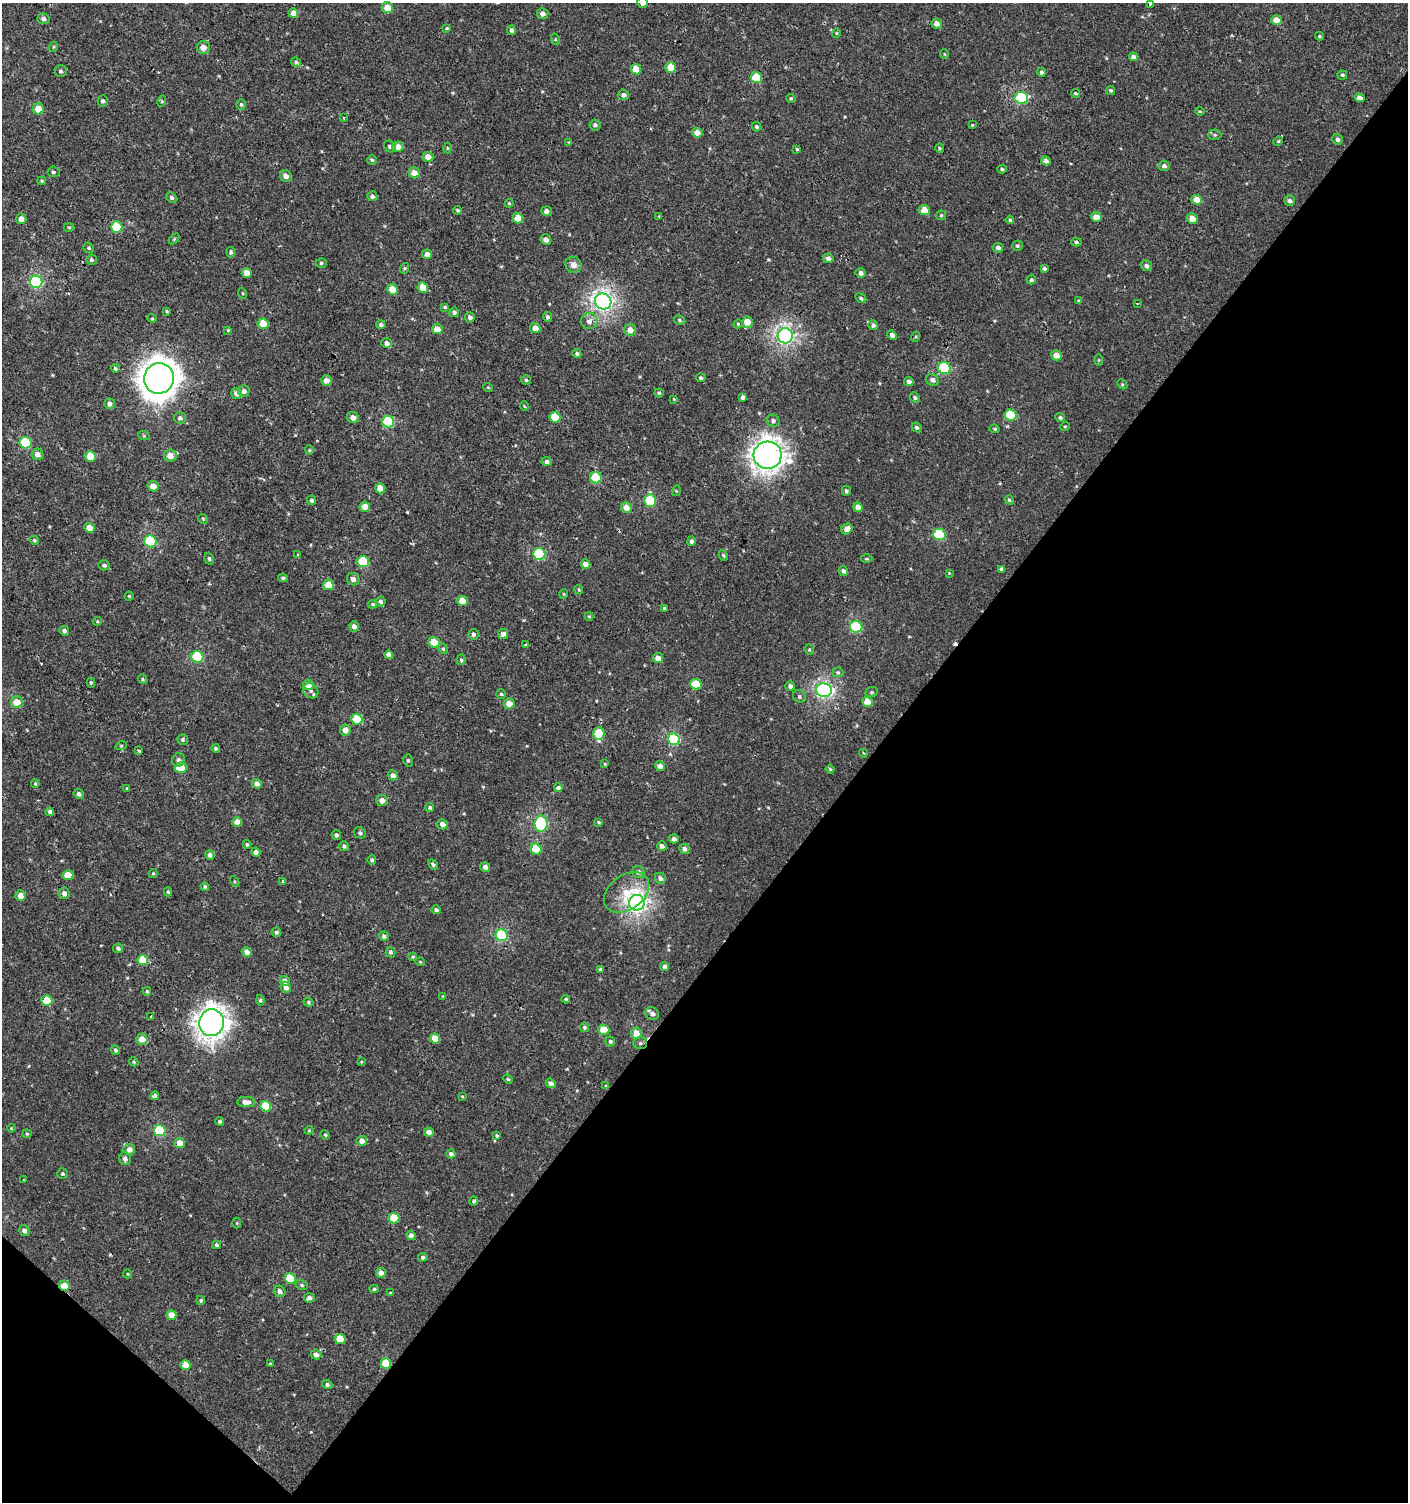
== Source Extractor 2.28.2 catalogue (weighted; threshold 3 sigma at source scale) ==
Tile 15 of 4 x 4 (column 3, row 4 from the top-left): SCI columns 2981-4386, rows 39-1538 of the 6060 x 6037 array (HDU 1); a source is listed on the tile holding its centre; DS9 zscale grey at full resolution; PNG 1410 x 1504 px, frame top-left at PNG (2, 3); each listed source drawn as its Kron ellipse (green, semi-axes under 4 px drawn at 4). Shown black and unused: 40% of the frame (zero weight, under 2 of 3 exposures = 2% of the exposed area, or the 3 px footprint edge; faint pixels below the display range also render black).
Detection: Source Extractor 2.28.2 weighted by HDU 2 'WHT'; one run over the whole footprint, this tile lists its part. Background 6.77e-04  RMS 0.0025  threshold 0.0114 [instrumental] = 3 sigma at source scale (4.5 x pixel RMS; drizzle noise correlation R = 1.50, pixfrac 1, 0.0396/0.0396 arcsec/px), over >= 5 px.
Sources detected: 364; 3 cosmic-ray / hot-pixel residue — neither listed nor drawn; the other 361 listed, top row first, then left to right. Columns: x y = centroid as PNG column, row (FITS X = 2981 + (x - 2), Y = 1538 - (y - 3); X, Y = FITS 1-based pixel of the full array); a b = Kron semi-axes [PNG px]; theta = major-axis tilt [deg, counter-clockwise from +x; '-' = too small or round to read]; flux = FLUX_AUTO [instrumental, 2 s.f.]
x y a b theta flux
643 3 5 5 - 1.5
1150 4 3 3 - 5.1
387 8 5 5 - 3.2
293 13 5 4 - 2.1
543 14 5 5 - 1.2
43 19 6 5 - 0.78
1277 20 5 5 - 3.4
937 24 5 5 - 1.5
447 28 4 3 - 0.27
512 30 5 4 - 0.68
836 33 4 4 - 0.25
1319 36 4 3 - 0.32
555 39 6 3 -72 0.28
53 47 5 3 - 0.22
203 47 6 6 - 1.8
944 54 5 3 - 0.21
1133 57 4 4 - 1.1
296 62 5 4 - 0.42
671 67 5 5 - 4.6
636 69 5 5 - 3.7
61 71 6 6 - 0.53
1041 72 4 4 - 0.51
1342 75 5 4 - 0.42
756 78 6 5 - 7.1
1111 90 4 4 - 0.38
1075 93 5 3 - 0.33
623 95 6 5 - 0.77
791 98 5 4 - 0.3
1021 98 6 6 - 19
1360 98 5 4 - 1.5
103 101 5 5 - 0.53
162 101 6 3 73 0.3
241 104 5 4 - 0.38
38 109 5 5 - 4.1
1200 111 5 3 - 0.24
344 118 3 2 - 0.28
595 125 5 5 - 0.62
972 125 3 3 - 0.19
756 127 5 4 - 0.46
697 133 5 5 - 2.3
1215 135 7 5 0 0.46
1337 139 5 5 - 0.84
1278 141 5 4 - 0.31
569 142 3 3 - 0.17
390 146 6 5 - 0.5
398 147 5 5 - 2.1
447 148 5 3 - 0.25
940 148 5 4 - 0.28
797 149 4 3 - 0.24
428 157 5 5 - 2
372 160 5 4 - 0.38
1046 161 5 4 - 0.9
1164 166 5 5 - 0.84
1002 169 4 3 - 0.41
53 172 6 5 - 0.48
414 173 5 5 - 2.5
286 176 6 5 - 1.2
42 181 4 4 - 0.28
372 196 5 5 - 0.59
172 197 5 5 - 0.63
1197 200 5 5 - 3.6
1290 201 5 5 - 0.75
509 203 4 4 - 0.3
457 210 4 4 - 0.36
924 210 5 5 - 3.1
546 211 5 4 - 1
941 215 5 5 - 0.3
659 216 3 3 - 0.24
1096 217 5 5 - 2.2
518 218 5 5 - 4.1
1192 218 5 5 - 2.3
21 219 5 5 - 1.5
1010 220 4 4 - 0.3
69 227 5 3 - 0.26
117 227 6 5 - 8.8
174 239 6 4 46 0.32
546 240 5 5 - 1.1
1076 242 5 4 - 0.45
1017 246 5 5 - 0.4
89 248 5 5 - 0.38
998 248 5 4 - 0.82
231 252 5 4 - 0.48
427 254 5 4 - 1.3
828 258 5 4 - 1.1
91 260 5 5 - 0.55
321 263 5 4 - 0.37
573 265 9 7 -43 1.3
1146 266 6 5 - 0.87
405 268 5 3 - 0.31
1044 268 3 3 - 0.49
247 273 5 5 - 2.4
861 273 5 5 - 0.87
1031 280 5 4 - 0.42
36 282 6 6 - 27
423 287 5 5 - 4.4
393 289 5 5 - 4.5
242 293 5 3 - 0.22
861 298 6 4 -28 0.42
1078 300 4 3 - 0.23
603 301 8 8 - 86
1137 304 3 2 - 0.18
445 307 4 3 - 0.33
167 311 4 3 - 0.25
454 312 5 4 - 0.53
470 317 5 5 - 0.83
547 317 5 4 - 0.49
152 318 4 4 - 0.28
680 320 6 4 -29 0.37
589 321 8 8 - 1.4
747 322 6 5 - 3
263 324 5 5 - 5.2
738 324 5 4 - 0.27
381 325 5 4 - 0.56
873 325 5 5 - 0.66
535 328 5 5 - 1.9
437 329 5 5 - 3
228 330 4 4 - 0.23
630 330 6 6 - 2
892 335 5 4 - 1
785 336 7 7 - 68
915 337 5 3 - 0.26
387 343 5 4 - 1.2
577 354 4 4 - 0.53
1056 355 5 5 - 2.4
1099 360 6 4 -90 0.28
115 368 4 3 - 0.41
944 368 6 6 - 17
159 378 15 14 - 320
701 378 4 4 - 0.5
526 380 5 5 - 0.39
933 380 7 5 -21 0.96
326 381 5 5 - 1.5
909 382 5 4 - 0.81
1122 384 6 4 -46 0.32
488 387 5 3 - 0.21
244 391 6 5 - 0.86
237 393 5 5 - 1.6
659 393 4 4 - 0.33
743 397 4 4 - 0.8
915 397 5 4 - 0.51
674 399 4 2 - 0.19
109 404 5 5 - 0.91
524 406 5 3 - 0.19
1010 415 6 5 - 10
353 417 6 5 - 1.4
555 417 5 5 - 5.7
1060 417 5 4 - 0.54
180 418 6 6 - 0.75
773 421 6 6 - 0.69
388 422 6 6 - 15
1065 426 5 3 - 0.22
917 427 5 4 - 0.46
995 429 5 4 - 0.3
144 436 6 3 -19 0.24
26 443 6 6 - 14
309 450 4 4 - 0.28
38 454 6 5 - 1.4
768 455 14 13 - 190
90 456 5 5 - 5.2
170 456 6 6 - 2.3
547 461 5 4 - 0.61
596 478 6 5 - 9.3
153 486 5 5 - 2.1
380 488 5 5 - 2.6
676 491 5 3 - 0.25
846 491 5 4 - 0.56
312 500 5 4 - 0.45
1009 500 5 4 - 0.39
650 501 6 6 - 12
365 507 5 5 - 2.8
626 507 5 5 - 2.3
858 507 5 4 - 1.8
203 519 5 4 - 0.28
90 528 5 5 - 2.8
847 529 6 5 - 1.9
939 534 6 5 - 13
34 540 5 4 - 0.38
150 541 6 6 - 14
691 541 5 4 - 0.58
539 554 6 6 - 17
298 555 3 3 - 0.22
723 555 5 3 - 0.3
209 559 6 4 -72 0.44
866 559 6 3 0 0.28
363 562 6 5 - 12
585 564 5 4 - 1.7
104 565 5 5 - 0.6
1002 569 4 4 - 0.8
843 571 5 4 - 0.81
949 573 4 4 - 0.2
283 578 5 3 - 0.39
353 579 6 6 - 0.95
329 585 5 5 - 3.6
579 590 4 3 - 0.25
564 594 5 3 - 0.24
129 596 4 4 - 0.27
462 601 5 5 - 3.6
380 602 5 5 - 0.71
373 604 5 4 - 0.37
664 608 3 3 - 0.31
589 616 4 4 - 0.27
97 621 4 4 - 0.25
354 626 5 5 - 1
856 627 6 6 - 15
64 631 5 4 - 0.76
473 634 5 5 - 0.62
503 634 5 5 - 0.96
434 642 5 5 - 4.9
526 645 3 3 - 1.1
443 649 5 4 - 0.35
809 650 5 4 - 0.32
389 655 4 4 - 1.3
197 657 6 6 - 16
658 658 5 5 - 1.8
461 660 5 4 - 0.35
838 672 5 5 - 0.37
143 679 5 4 - 0.34
91 683 5 4 - 0.25
696 684 5 5 - 7.7
308 685 5 5 - 2.5
790 686 5 5 - 0.86
824 690 8 6 -6 51
311 691 8 7 - 1
871 692 6 5 - 0.36
501 694 4 4 - 0.32
799 696 7 6 - 0.54
17 702 6 6 - 3.4
867 702 5 5 - 3.9
509 704 5 5 - 2.5
357 719 5 5 - 8.3
345 730 5 5 - 1.6
599 734 6 5 - 8.5
674 739 6 6 - 20
183 740 5 5 - 0.47
121 746 5 3 - 0.27
216 748 4 4 - 0.41
139 751 3 3 - 1.6
863 753 4 3 - 0.17
178 760 7 6 - 0.79
408 760 6 5 - 0.42
605 764 3 3 - 0.22
660 766 5 4 - 1.5
181 768 6 5 - 5.2
830 769 4 4 - 0.31
393 775 5 5 - 0.92
35 784 4 3 - 0.28
257 784 5 4 - 1.2
127 788 3 3 - 0.23
558 788 4 4 - 0.65
79 794 5 4 - 0.72
382 800 5 5 - 1.5
430 807 4 4 - 0.43
50 812 4 4 - 0.74
237 822 5 4 - 2.4
599 822 3 3 - 0.29
443 824 5 5 - 1.4
541 824 8 6 84 27
360 833 6 5 - 0.54
336 835 5 5 - 0.54
674 839 5 4 - 0.91
247 844 4 3 - 0.36
344 846 5 5 - 0.54
662 846 5 4 - 0.91
536 849 6 5 - 5.6
684 849 5 4 - 1.1
256 852 4 4 - 0.95
210 855 5 4 - 0.83
372 860 5 4 - 0.44
433 864 5 4 - 0.56
485 867 5 4 - 1.1
638 872 6 6 - 0.96
153 873 4 4 - 0.29
68 875 5 5 - 5.1
660 878 6 5 - 0.97
283 881 3 3 - 0.89
235 882 5 3 - 0.27
205 887 4 4 - 0.38
168 892 4 4 - 0.37
626 892 25 17 37 7
64 893 6 5 - 1.2
20 896 5 5 - 1.9
637 903 8 7 - 98
436 910 4 4 - 0.55
276 932 5 4 - 0.47
502 935 6 5 - 22
384 936 5 4 - 0.76
118 948 5 5 - 0.56
247 952 5 4 - 1.7
391 952 5 5 - 0.73
413 957 4 3 - 0.3
143 960 5 5 - 6
420 962 4 4 - 0.26
665 967 4 4 - 1.3
600 969 4 4 - 0.3
285 981 5 5 - 1.4
286 987 6 5 - 1
147 991 4 4 - 0.32
443 996 4 3 - 0.18
566 999 4 4 - 0.41
47 1000 5 5 - 5.9
260 1000 5 4 - 0.43
308 1002 5 4 - 0.36
652 1014 7 6 - 1.2
151 1016 3 3 - 2.4
211 1023 13 12 - 200
584 1027 5 4 - 0.47
604 1030 5 5 - 6.3
636 1033 5 5 - 2.6
435 1038 5 4 - 4.1
142 1039 6 5 - 2.3
610 1041 5 5 - 0.51
640 1043 7 5 1 0.56
115 1050 5 4 - 0.49
134 1062 4 3 - 0.29
361 1062 4 3 - 0.22
508 1079 5 4 - 0.29
551 1083 5 4 - 1.1
606 1086 4 4 - 0.28
155 1096 4 4 - 0.77
462 1096 3 2 - 0.21
246 1102 9 5 -2 1.6
266 1106 5 5 - 8.2
220 1121 4 4 - 0.5
11 1128 4 3 - 0.21
309 1130 4 4 - 0.28
160 1131 6 5 - 15
429 1132 5 4 - 1.5
27 1134 4 4 - 0.31
325 1135 5 4 - 0.31
497 1135 3 3 - 0.31
362 1141 5 5 - 1.6
180 1143 5 5 - 2.6
129 1150 6 5 - 1.8
451 1154 4 4 - 0.79
125 1159 6 5 - 0.82
62 1174 5 5 - 0.38
24 1180 3 3 - 0.17
474 1201 4 4 - 0.52
394 1218 5 5 - 7.3
237 1223 5 3 - 0.22
24 1230 5 5 - 0.88
411 1236 4 4 - 1.5
216 1245 4 4 - 0.48
423 1257 4 4 - 0.63
381 1273 5 5 - 1.6
128 1274 4 3 - 0.19
290 1278 5 5 - 9.1
302 1285 6 4 -28 0.39
64 1286 5 5 - 3.4
374 1289 4 4 - 0.35
280 1291 6 5 - 1
390 1293 4 3 - 0.2
309 1298 5 4 - 0.99
201 1300 4 4 - 0.35
171 1315 5 5 - 3
340 1339 5 5 - 5.5
316 1355 5 5 - 1.3
270 1363 3 2 - 0.2
386 1363 5 5 - 8.1
186 1365 5 5 - 3.3
327 1385 5 4 - 0.6
Overlapping masked pixels (flux is a lower limit): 3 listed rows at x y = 640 1043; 64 1286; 386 1363
Isophote crosses this tile's border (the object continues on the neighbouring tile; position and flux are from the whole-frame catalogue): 2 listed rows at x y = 643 3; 1150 4